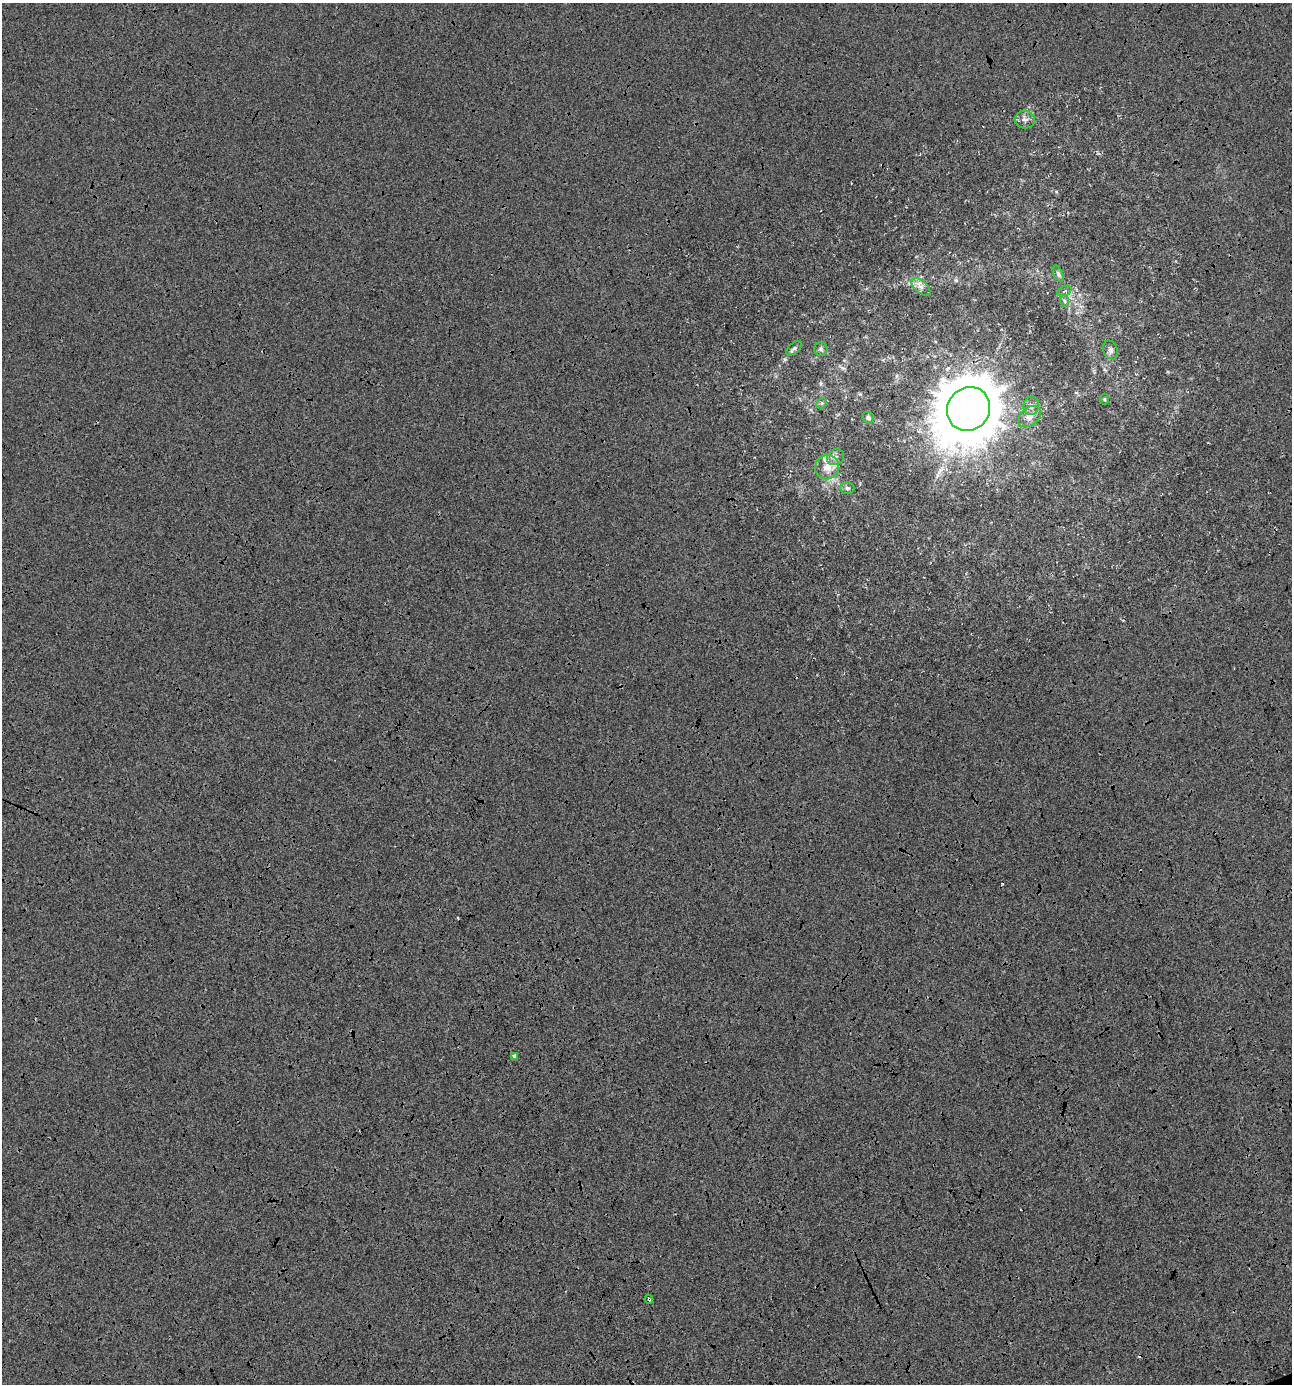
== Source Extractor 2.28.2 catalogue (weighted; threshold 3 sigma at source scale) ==
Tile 6 of 4 x 4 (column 2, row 2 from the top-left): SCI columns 1368-2657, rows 2766-4147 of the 5374 x 5530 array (HDU 1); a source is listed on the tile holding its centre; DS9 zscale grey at full resolution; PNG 1294 x 1386 px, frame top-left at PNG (2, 3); each listed source drawn as its Kron ellipse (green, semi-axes under 4 px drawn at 4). Shown black and unused: <1% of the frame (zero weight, under 3 of 4 exposures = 2% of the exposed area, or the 3 px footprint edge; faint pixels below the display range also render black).
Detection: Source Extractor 2.28.2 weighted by HDU 2 'WHT'; one run over the whole footprint, this tile lists its part. Background -2.35e-04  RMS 0.0065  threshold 0.0291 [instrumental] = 3 sigma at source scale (4.5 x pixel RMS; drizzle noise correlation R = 1.50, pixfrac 1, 0.0396/0.0396 arcsec/px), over >= 5 px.
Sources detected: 21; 1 cosmic-ray / hot-pixel residue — neither listed nor drawn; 1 inside a brighter listed object's ellipse — not listed separately; the other 19 listed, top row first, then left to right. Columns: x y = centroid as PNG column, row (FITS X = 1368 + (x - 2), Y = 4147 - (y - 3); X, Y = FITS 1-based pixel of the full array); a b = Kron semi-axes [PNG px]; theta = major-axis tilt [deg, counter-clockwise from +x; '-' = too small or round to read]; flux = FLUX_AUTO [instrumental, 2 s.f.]
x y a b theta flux
1025 120 10 8 -13 2.9
1058 274 8 4 -64 1.5
921 287 11 6 -41 3
1064 291 7 4 25 1.4
1065 301 6 4 -70 1.1
794 348 9 5 42 1.7
821 349 7 7 - 1.5
1111 350 9 7 -67 2.3
1105 399 5 3 - 0.73
822 403 6 4 45 1.1
1031 406 9 7 79 2.7
968 409 22 21 - 4700
1029 416 13 9 39 4.4
868 418 6 5 - 1.8
835 457 9 7 35 2.7
827 467 12 11 - 7.4
847 488 7 6 - 1.4
514 1056 3 3 - 6.9
649 1299 4 3 - 1.2
Overlapping masked pixels (flux is a lower limit): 1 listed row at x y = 649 1299